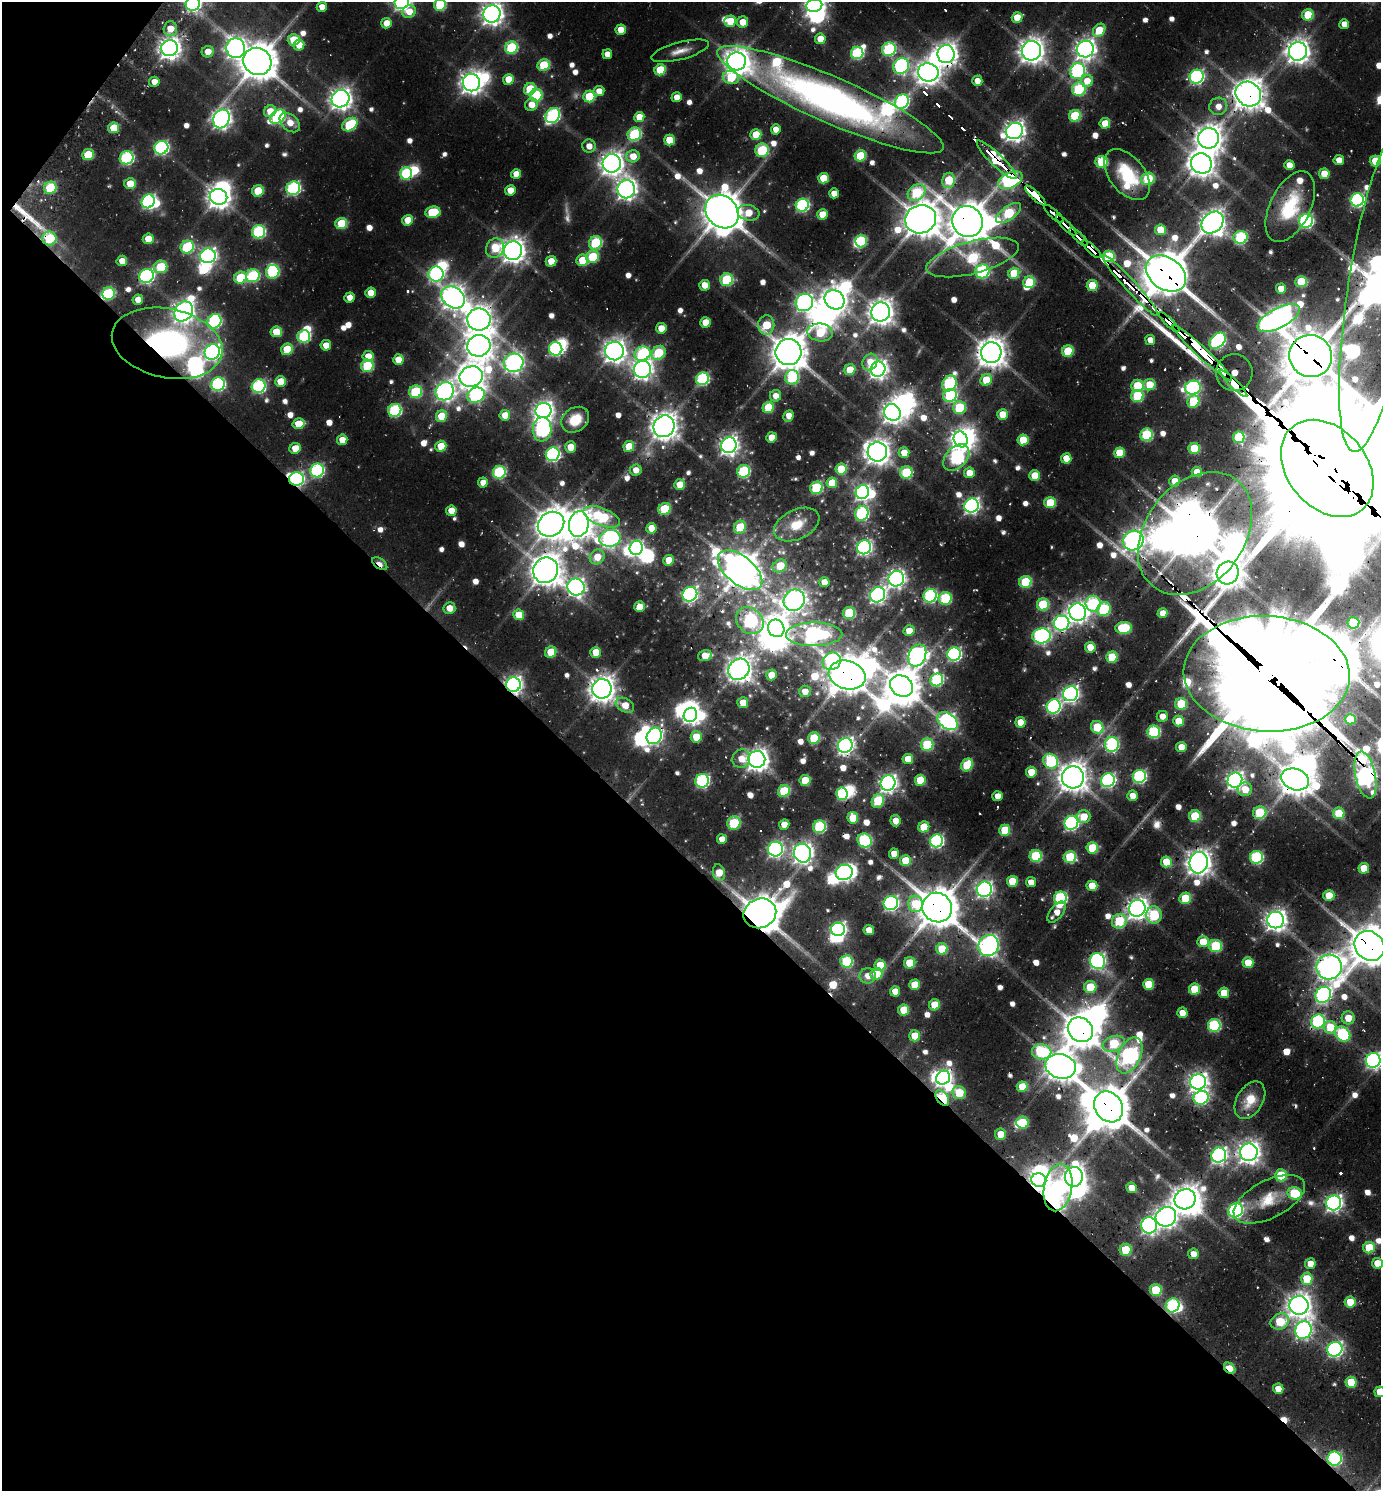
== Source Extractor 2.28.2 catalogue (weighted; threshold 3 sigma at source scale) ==
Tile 9 of 4 x 4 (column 1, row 3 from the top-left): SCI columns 297-1675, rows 1522-3010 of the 5997 x 5989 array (HDU 1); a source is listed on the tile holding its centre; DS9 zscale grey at full resolution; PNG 1383 x 1493 px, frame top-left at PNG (2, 2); each listed source drawn as its Kron ellipse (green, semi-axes under 4 px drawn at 4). Shown black and unused: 43% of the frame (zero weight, under 2 of 3 exposures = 3% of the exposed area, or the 3 px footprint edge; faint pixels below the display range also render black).
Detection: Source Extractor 2.28.2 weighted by HDU 2 'WHT'; one run over the whole footprint, this tile lists its part. Background 0.0743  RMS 0.0087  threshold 0.0391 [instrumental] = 3 sigma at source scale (4.5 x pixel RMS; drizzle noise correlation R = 1.50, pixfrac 1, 0.05/0.05 arcsec/px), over >= 5 px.
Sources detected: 811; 19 too faint to see at this stretch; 66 inside a brighter object's white glare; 13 cosmic-ray / hot-pixel residue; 2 long thin detections or spike segments (spike, bleed or trail) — neither listed nor drawn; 18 inside a brighter listed object's ellipse — not listed separately; of the other 693, all 500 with FLUX_AUTO >= 12.2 (the completeness limit of this list) listed and drawn (193 fainter detections not listed), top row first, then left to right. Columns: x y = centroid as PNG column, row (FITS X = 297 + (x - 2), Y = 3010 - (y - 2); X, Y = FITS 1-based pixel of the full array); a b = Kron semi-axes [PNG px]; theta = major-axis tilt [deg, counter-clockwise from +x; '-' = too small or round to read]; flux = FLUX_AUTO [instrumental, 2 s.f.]
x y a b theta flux
402 2 7 7 - 390
193 4 7 7 - 310
440 5 6 6 - 83
814 5 8 6 15 610
322 7 5 5 - 12
409 12 7 6 - 16
492 14 9 8 - 930
1308 15 6 5 - 53
1017 17 5 5 - 26
730 21 6 5 - 33
743 22 5 5 - 21
386 23 5 5 - 19
1344 24 5 5 - 15
170 29 7 6 - 17
621 30 5 5 - 24
1099 30 7 5 50 41
820 39 5 5 - 24
294 40 6 5 - 36
299 45 5 5 - 18
511 47 6 6 - 99
170 48 8 8 - 960
236 48 10 9 - 680
889 49 7 6 - 140
1085 49 8 8 - 810
680 51 29 8 15 13
1031 51 10 9 - 1200
1298 51 9 9 - 1100
208 52 6 5 - 16
857 53 6 6 - 140
607 54 5 5 - 14
946 54 9 8 - 1000
257 61 14 13 - 3100
737 61 9 9 - 1200
544 65 6 5 - 61
901 66 8 7 - 250
660 70 6 5 - 52
1078 71 8 7 - 220
928 72 10 9 - 1200
731 77 8 6 -12 54
1197 77 7 6 - 270
508 79 5 5 - 25
977 81 5 5 - 13
1087 81 6 6 - 20
154 82 5 5 - 13
471 83 9 8 - 940
530 89 6 5 - 55
1079 89 6 6 - 99
599 91 5 5 - 14
1248 94 13 11 -39 1800
536 95 6 6 - 74
589 96 6 5 - 58
677 97 5 5 - 16
340 99 9 8 - 930
830 100 123 23 -24 620
902 102 7 6 - 200
531 105 6 6 - 16
1218 106 9 8 - 13
270 111 6 5 - 21
553 116 8 6 49 190
1075 116 6 5 - 79
278 117 8 6 36 170
639 117 5 5 - 23
221 119 9 8 - 660
290 123 12 7 -41 17
1105 123 5 5 - 31
350 125 8 6 34 78
114 128 5 5 - 39
776 129 5 5 - 16
1014 131 9 8 - 780
634 134 7 6 - 110
756 135 5 5 - 37
1209 138 10 10 - 1400
669 140 5 5 - 33
589 146 6 6 - 13
161 148 7 6 - 240
762 150 7 6 - 80
88 155 6 5 - 38
633 156 7 6 - 20
860 156 6 5 - 62
127 158 7 6 - 170
997 160 27 6 -44 150
1339 160 5 5 - 13
1375 161 5 5 - 37
1102 162 6 6 - 72
612 163 9 9 - 1100
1201 163 10 10 - 1300
1289 165 5 5 - 15
406 173 6 6 - 120
516 174 5 5 - 16
1324 174 5 5 - 22
1127 175 29 17 -51 63
823 178 5 5 - 35
1148 179 7 6 - 82
949 180 8 6 76 46
1010 180 13 7 25 340
130 184 6 5 - 31
50 188 6 6 - 69
293 188 7 6 - 190
626 189 9 8 - 750
510 190 5 5 - 20
258 191 6 5 - 49
834 193 5 5 - 14
917 193 9 7 36 91
1035 195 13 3 -44 990
218 197 9 8 - 1000
1357 200 7 6 - 250
148 201 7 6 - 250
802 205 6 6 - 190
1290 207 38 20 64 65
433 212 7 6 - 61
722 212 18 15 -47 3000
748 213 11 7 -11 29
1009 213 14 6 36 94
822 214 5 5 - 27
1054 214 12 3 -42 43
921 219 15 14 - 2500
408 220 5 5 - 27
1306 221 7 7 - 220
967 222 16 15 - 3000
341 223 6 5 - 54
1213 223 12 9 44 1100
1066 225 13 3 -45 57
1160 230 5 5 - 32
259 232 7 6 - 140
1079 237 12 3 -44 65
1241 237 7 6 - 140
49 238 7 7 - 54
148 239 5 5 - 28
861 241 6 6 - 73
595 243 7 6 - 90
187 247 7 6 - 100
495 248 10 8 57 35
1092 249 12 4 -43 360
513 251 9 9 - 1100
208 256 8 7 - 490
1109 256 6 5 - 82
593 257 6 6 - 59
973 257 48 16 15 140
582 260 6 5 - 43
122 261 5 5 - 15
551 261 5 5 - 25
161 267 7 6 - 60
982 271 7 7 - 150
273 272 7 6 - 110
1014 273 5 5 - 44
1166 273 22 16 -36 4000
436 274 7 7 - 250
146 276 7 7 - 270
253 276 7 6 - 120
240 278 6 6 - 65
727 280 6 6 - 110
1029 282 6 6 - 55
1301 282 5 5 - 56
704 285 5 5 - 18
1092 285 5 5 - 45
1130 285 41 6 -47 630
1380 286 167 32 81 4200
1281 289 5 5 - 20
109 293 6 6 - 74
370 293 5 5 - 19
453 297 13 10 -39 1100
349 298 5 5 - 14
138 300 5 5 - 16
834 300 10 9 - 1200
804 302 9 8 - 420
183 311 11 8 56 870
881 312 9 9 - 1300
1279 318 23 10 27 1000
479 320 12 11 - 1400
214 321 7 6 - 170
705 322 5 5 - 27
1169 322 13 3 -44 360
766 325 10 8 87 43
661 328 5 5 - 21
276 332 6 5 - 36
820 332 13 9 -8 56
304 336 6 6 - 110
1150 340 5 5 - 13
1218 341 9 6 43 260
167 343 56 34 -12 310
326 345 5 5 - 18
479 346 11 10 - 1400
287 349 6 5 - 45
556 349 7 6 - 190
614 351 9 9 - 1100
1068 351 6 5 - 56
212 352 8 7 - 390
788 352 13 13 - 2400
658 353 8 6 46 67
991 353 10 10 - 1700
1202 353 40 5 -43 7400
642 354 8 7 - 130
368 356 5 5 - 21
1311 356 21 21 - 4700
398 360 5 5 - 23
870 362 8 7 - 19
514 363 10 9 - 560
367 366 6 6 - 86
643 369 8 8 - 710
878 369 8 7 - 620
850 370 5 5 - 32
1234 373 18 18 - 1400
471 376 12 10 17 1300
792 377 7 7 - 110
702 379 7 6 - 150
986 380 6 5 - 37
280 381 5 5 - 26
949 383 8 6 63 150
1233 383 19 4 -45 3400
218 384 7 6 - 190
1149 385 6 5 - 33
259 386 7 6 - 180
1137 386 6 6 - 61
1193 388 8 7 - 300
445 391 9 8 - 570
415 392 6 6 - 99
476 395 9 7 28 230
950 395 7 6 - 120
776 396 6 5 - 13
1137 396 6 6 - 79
1193 402 6 6 - 63
768 407 6 5 - 50
959 408 6 6 - 73
395 410 7 6 - 150
543 411 8 7 - 620
892 412 8 8 - 830
1002 414 5 5 - 26
505 415 5 5 - 20
441 416 6 5 - 36
788 416 6 5 - 15
575 420 15 12 35 28
298 424 6 5 - 34
664 426 11 10 - 1500
542 429 12 9 84 270
1147 435 6 6 - 100
771 437 5 5 - 21
1239 437 6 5 - 78
961 439 8 6 -70 730
342 440 5 5 - 18
1023 440 5 5 - 42
729 445 8 7 - 650
441 446 5 5 - 31
629 446 5 5 - 35
570 447 5 5 - 19
295 448 6 5 - 20
1194 448 5 5 - 58
877 452 10 9 - 1200
904 453 5 5 - 18
1119 453 5 5 - 38
553 454 7 6 - 220
956 457 15 10 47 210
1066 458 5 5 - 26
1327 468 54 39 -50 53000
841 469 5 5 - 41
317 470 7 6 - 180
636 470 6 5 - 13
744 471 6 6 - 110
499 472 6 6 - 130
906 472 6 6 - 80
1197 472 5 5 - 21
969 473 5 5 - 19
1035 475 5 5 - 29
296 479 7 7 - 230
1175 481 5 5 - 18
483 483 5 5 - 15
832 483 5 5 - 35
680 485 5 5 - 27
816 488 6 6 - 100
862 492 7 6 - 400
1050 503 5 5 - 47
972 506 7 7 - 400
664 509 6 6 - 50
451 511 5 5 - 20
862 513 7 6 - 180
602 517 19 8 -21 110
551 524 14 12 34 1900
579 524 13 10 81 1500
797 525 24 15 25 30
740 527 6 5 - 46
651 528 5 5 - 22
1195 533 68 49 52 4700
610 538 10 8 10 410
1133 540 10 9 - 810
864 547 7 7 - 330
636 548 7 6 - 240
597 557 8 7 - 22
669 560 5 5 - 26
380 564 8 5 -36 17
780 566 8 6 29 38
546 570 13 12 - 2000
740 570 26 14 -39 2100
1228 573 11 10 - 1500
896 579 8 7 - 540
824 582 5 5 - 18
1025 582 6 6 - 82
576 587 8 8 - 520
690 594 8 7 - 320
878 595 8 7 - 410
930 596 7 6 - 180
945 598 6 6 - 94
794 600 11 10 - 760
1043 604 6 6 - 75
1093 604 8 7 - 130
640 607 5 5 - 21
449 608 6 6 - 16
1104 609 7 6 - 93
1078 612 9 8 - 770
849 613 6 6 - 75
1162 613 5 5 - 16
519 615 5 5 - 31
750 621 15 12 -41 160
1062 623 8 7 - 320
1353 623 6 5 - 72
776 628 9 8 - 930
1124 628 8 6 4 84
909 631 5 5 - 18
814 634 28 12 1 380
1041 636 9 7 9 320
1090 647 5 5 - 23
551 652 6 5 - 34
596 652 5 5 - 27
954 654 7 6 - 240
705 656 7 5 17 22
917 656 11 8 64 560
1112 657 5 5 - 54
832 661 9 8 - 220
739 669 11 10 - 1200
1267 674 83 57 -3 24000
771 675 5 5 - 20
847 675 19 14 -16 2800
937 680 6 6 - 120
513 685 7 7 - 520
902 686 12 10 -33 2300
602 689 10 9 - 1400
805 691 6 6 - 15
1071 694 7 7 - 450
743 703 5 5 - 21
1181 704 6 6 - 55
625 705 10 6 -28 19
1054 707 7 6 - 220
690 715 7 6 - 430
1162 716 5 5 - 12
1350 719 5 5 - 45
948 721 11 7 -35 390
1178 721 5 5 - 30
1020 722 5 5 - 24
1097 727 7 6 - 58
1154 732 6 6 - 130
654 736 8 7 - 350
696 737 5 5 - 36
814 738 6 5 - 58
1112 744 7 7 - 160
845 745 7 7 - 500
927 745 6 6 - 80
1181 747 5 5 - 20
741 759 9 9 - 17
757 759 8 8 - 990
908 759 5 5 - 24
1051 761 8 7 - 120
967 765 7 5 58 60
1031 772 5 5 - 27
1365 775 24 10 -78 720
1139 776 7 6 - 200
1073 777 11 11 - 1600
1295 779 14 10 -20 1900
805 780 5 5 - 36
920 780 5 5 - 49
1108 780 7 6 - 280
1235 780 8 7 - 550
702 781 7 6 - 190
888 783 7 7 - 550
1245 789 7 7 - 23
784 791 6 6 - 71
842 794 6 5 - 110
998 796 5 5 - 16
1132 796 5 5 - 15
878 801 7 6 - 66
1260 813 6 6 - 72
1339 813 6 5 - 40
1195 816 6 6 - 66
1084 817 7 6 - 27
853 818 6 5 - 35
895 821 5 5 - 18
734 823 7 6 - 70
1071 823 7 6 - 270
784 825 5 5 - 17
819 827 6 6 - 120
924 827 6 5 - 29
1005 830 5 5 - 53
722 839 5 5 - 19
865 840 7 6 - 140
937 841 7 6 - 200
1092 848 6 5 - 58
775 849 7 7 - 370
802 853 9 8 - 750
894 854 5 5 - 17
1036 856 6 6 - 96
1070 857 6 6 - 83
1256 857 6 6 - 150
905 861 5 5 - 39
1166 862 5 5 - 33
1199 863 11 9 83 1300
1364 868 5 5 - 30
844 872 8 7 - 430
719 873 8 6 -76 28
1012 881 5 5 - 40
1031 882 5 5 - 15
1092 886 5 5 - 30
984 889 8 7 - 440
1329 895 5 5 - 29
1060 898 6 6 - 150
1185 898 6 5 - 51
891 903 7 7 - 300
915 904 8 7 - 49
937 907 15 14 - 3300
1137 908 8 8 - 910
1057 912 12 6 52 16
760 913 16 14 22 3300
1154 915 8 8 - 61
1276 920 8 8 - 860
1119 921 7 7 - 71
838 929 7 6 - 360
869 930 5 5 - 17
1203 942 5 5 - 34
988 946 11 10 - 620
1216 946 6 6 - 93
1370 946 16 14 -44 3400
942 949 6 5 - 46
846 961 6 6 - 85
1097 961 8 7 - 360
910 963 6 5 - 35
1248 963 5 5 - 32
880 965 6 5 - 36
1329 967 12 12 - 1200
876 974 6 6 - 30
868 976 8 7 - 13
1148 984 5 5 - 42
915 985 5 5 - 35
1090 987 6 6 - 41
1194 989 5 5 - 43
895 991 5 5 - 17
1224 993 5 5 - 33
1323 995 8 7 - 340
934 1005 5 5 - 35
904 1010 5 5 - 38
1182 1013 5 5 - 16
1348 1018 6 6 - 21
1318 1021 7 6 - 190
1214 1025 6 6 - 140
1330 1027 6 6 - 35
1080 1030 13 12 - 2500
1343 1034 8 6 -43 140
915 1036 5 5 - 28
1114 1044 11 7 20 69
1042 1052 10 7 -5 100
1129 1055 19 11 65 450
1373 1060 7 7 - 380
1061 1066 15 12 -14 1700
943 1078 7 6 - 440
1198 1082 8 7 - 730
1022 1087 5 5 - 33
959 1093 7 6 - 43
942 1098 9 5 -54 100
1201 1098 7 7 - 190
1250 1100 20 13 59 29
1109 1107 16 13 -55 3300
1023 1123 6 6 - 56
1001 1134 5 5 - 22
1249 1152 9 8 - 940
1219 1155 7 7 - 400
1281 1175 6 6 - 51
1074 1177 10 9 - 880
1039 1180 7 6 - 610
1058 1188 24 14 80 280
1132 1188 5 5 - 23
1294 1193 7 6 - 67
1185 1199 11 10 - 1400
1269 1199 39 19 27 38
1334 1203 7 7 - 490
1235 1210 8 7 - 270
1166 1217 10 9 - 820
1149 1225 8 8 - 400
1369 1248 6 5 - 49
1126 1250 6 6 - 52
1193 1254 5 5 - 14
1377 1263 5 5 - 27
1310 1264 5 5 - 19
1307 1279 6 5 - 46
1156 1290 6 6 - 61
1350 1302 5 5 - 39
1173 1305 7 6 - 140
1299 1305 9 9 - 1100
1280 1321 9 7 24 46
1303 1330 9 8 - 450
1335 1349 7 7 - 330
1230 1368 6 4 -42 44
1351 1382 5 5 - 45
1278 1389 5 5 - 18
1380 1392 5 5 - 28
1334 1459 7 7 - 190
Overlapping masked pixels (flux is a lower limit): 58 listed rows (the first 20) at x y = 511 47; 946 54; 928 72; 1248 94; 830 100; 1209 138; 997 160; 1010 180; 1035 195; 1009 213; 1054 214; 967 222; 1213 223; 1066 225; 1079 237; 49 238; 1092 249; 1109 256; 1166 273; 1130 285
Isophote crosses this tile's border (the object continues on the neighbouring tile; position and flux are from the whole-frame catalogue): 14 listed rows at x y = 402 2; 193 4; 440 5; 814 5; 492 14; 830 100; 1375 161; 1380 286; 1327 468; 1267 674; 1370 946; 1373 1060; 1377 1263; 1380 1392